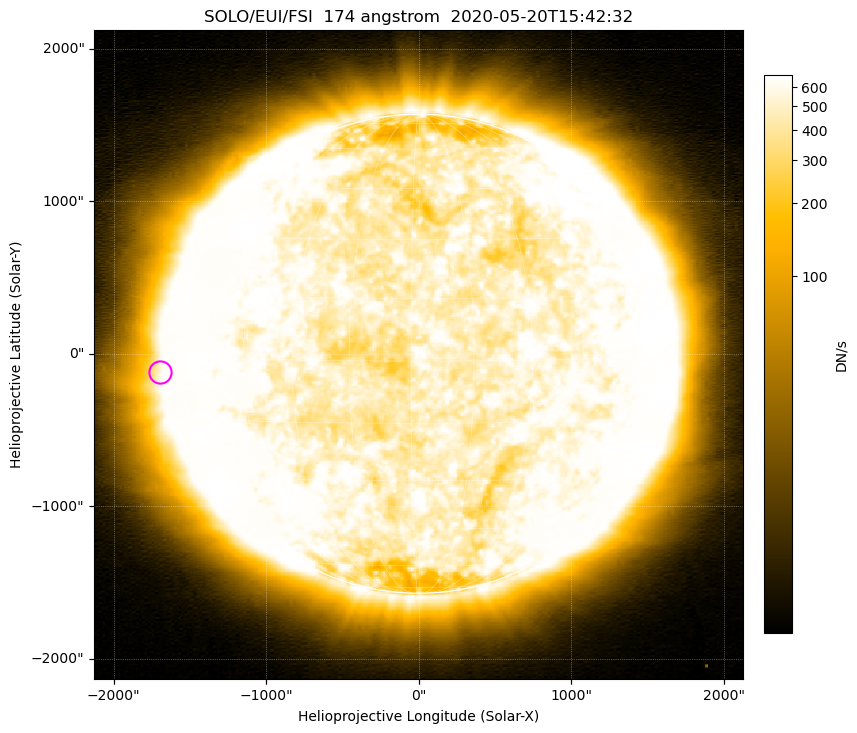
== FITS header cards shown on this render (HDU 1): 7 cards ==
TELESCOP= 'SOLO/EUI/FSI'       / telescope/Sensor name
WAVELNTH=                  174 / [Angstrom] characteristic wavelength observatio
WAVEUNIT= 'Angstrom'           / Wavelength unit
DATE-OBS= '2020-05-20T15:42:32.282' / [UTC] deprecated, same as DATE-BEG.
CTYPE1  = 'HPLN-TAN'           / helioprojective longitude (Solar X)
CTYPE2  = 'HPLT-TAN'           / helioprojective latitude (Solar Y)
BUNIT   = 'DN/s    '           / units of physical value, after BSCALE, BZERO

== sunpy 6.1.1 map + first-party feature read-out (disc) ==
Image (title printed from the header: SOLO/EUI/FSI  174 angstrom  2020-05-20T15:42:32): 479 x 479 px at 8.88 arcsec/px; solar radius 1571 arcsec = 177 px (full disc in frame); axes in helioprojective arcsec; data unit DN/s (BUNIT, on the colour bar)
Field: cropped to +-1.35 R_sun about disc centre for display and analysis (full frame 1696 x 1710 px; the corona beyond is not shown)
Orientation: file roll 6.949 deg (from PC/CROTA): ROTATED to solar-north-up (sunpy Map.rotate, bilinear) for analysis and display; everything below refers to the rotated frame
Observer: Stonyhurst longitude +16.8 deg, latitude +1.8 deg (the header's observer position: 17 deg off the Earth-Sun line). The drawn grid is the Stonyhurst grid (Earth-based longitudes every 15 deg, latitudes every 15 deg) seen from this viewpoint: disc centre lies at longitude +16.8 deg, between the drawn +15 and +30 deg meridians, so no drawn meridian runs through disc centre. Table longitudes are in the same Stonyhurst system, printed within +-180 deg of +16.8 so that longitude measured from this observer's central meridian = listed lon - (+16.8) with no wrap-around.
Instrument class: DISC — disc imager (sunpy class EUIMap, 174 A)
Bright regions (active regions / flare kernels): reference = the median radial profile (limb darkening/brightening removed); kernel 5 px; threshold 5 sigma = 359 DN/s over a disc level ~527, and >= 1.15x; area >= 9 px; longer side >= 4 px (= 36 arcsec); searched inside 0.97 R_sun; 0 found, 0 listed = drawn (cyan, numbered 1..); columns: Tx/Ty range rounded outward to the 20 arcsec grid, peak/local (2 s.f.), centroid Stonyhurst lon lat
Off-limb structures (1.02-1.3 R_sun): pedestal 0.0319 DN/s subtracted; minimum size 50 px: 2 found; the strongest spans PA ~55..130 deg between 1.08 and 1.3 R_sun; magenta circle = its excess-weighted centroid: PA ~95 deg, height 1.08 R_sun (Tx ~-1700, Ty ~-120 arcsec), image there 1.5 x the reference